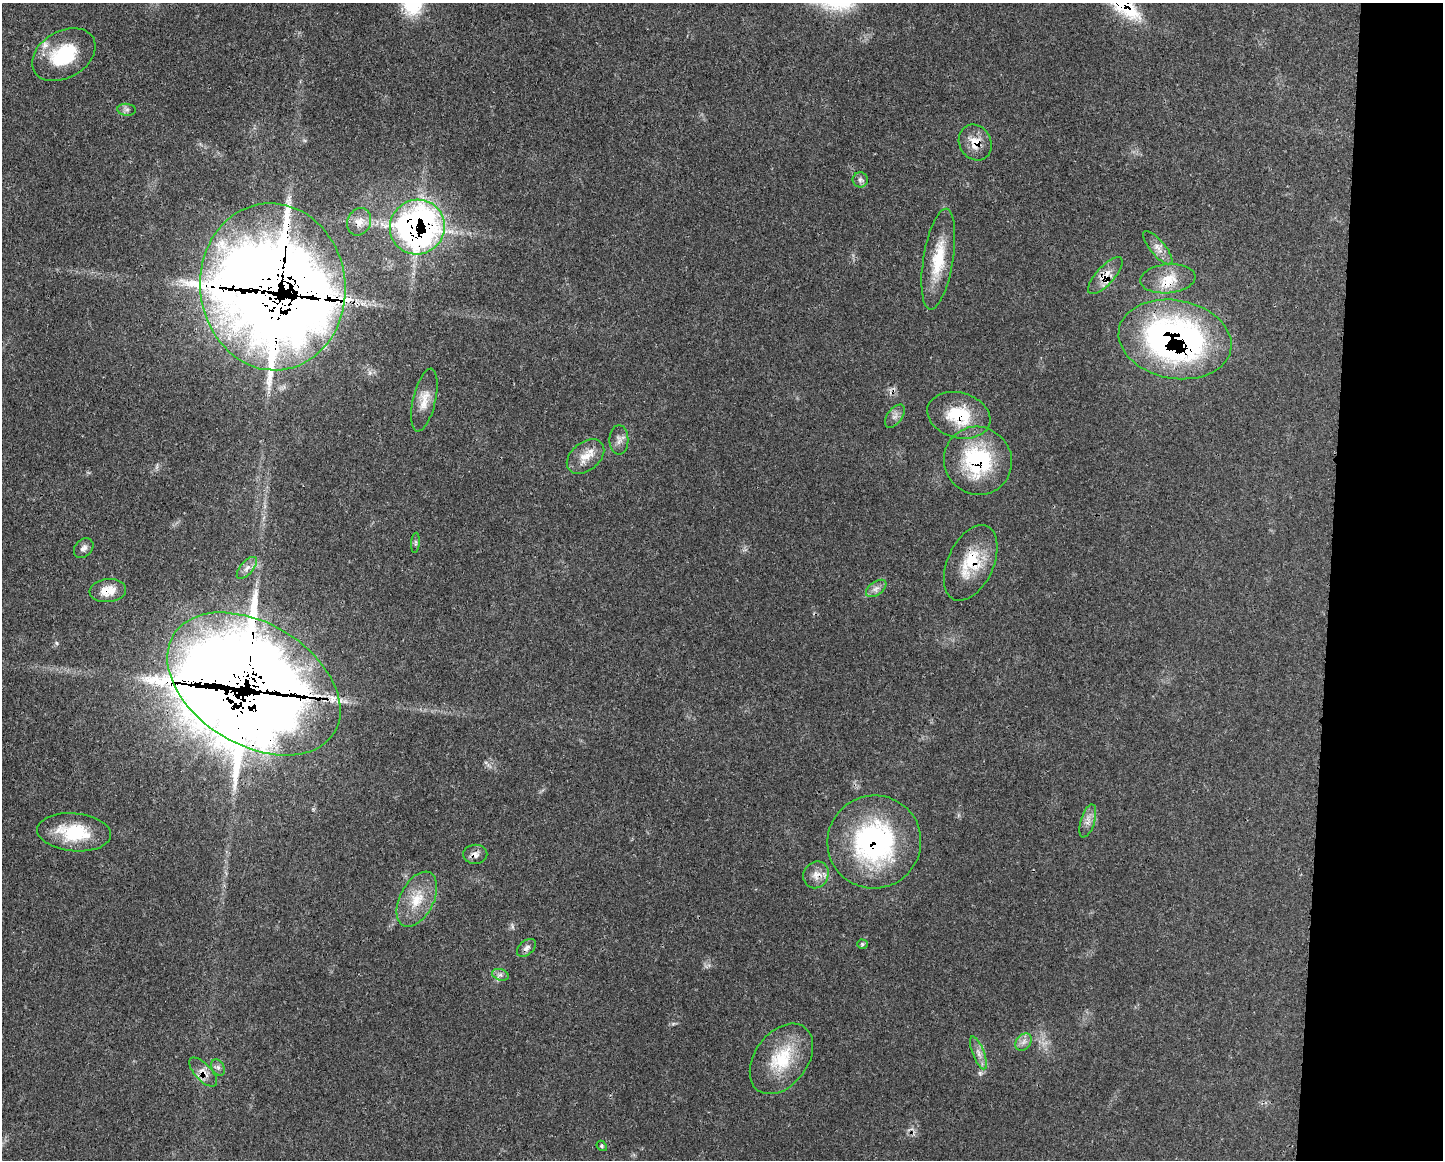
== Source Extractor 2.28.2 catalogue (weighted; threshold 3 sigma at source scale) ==
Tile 9 of 3 x 4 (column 3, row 3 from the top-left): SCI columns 3004-4444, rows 1160-2317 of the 4687 x 4654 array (HDU 1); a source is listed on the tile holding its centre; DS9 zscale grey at full resolution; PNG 1445 x 1162 px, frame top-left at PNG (2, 3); each listed source drawn as its Kron ellipse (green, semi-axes under 4 px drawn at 4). Shown black and unused: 8% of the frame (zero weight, under 3 of 4 exposures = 2% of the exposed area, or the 3 px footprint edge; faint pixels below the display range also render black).
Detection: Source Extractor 2.28.2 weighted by HDU 2 'WHT'; one run over the whole footprint, this tile lists its part. Background 0.0414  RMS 0.0027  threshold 0.0121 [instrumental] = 3 sigma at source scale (4.5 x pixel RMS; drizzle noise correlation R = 1.50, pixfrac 1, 0.05/0.05 arcsec/px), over >= 5 px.
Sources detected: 48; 1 cosmic-ray / hot-pixel residue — neither listed nor drawn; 7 inside a brighter listed object's ellipse — not listed separately; the other 40 listed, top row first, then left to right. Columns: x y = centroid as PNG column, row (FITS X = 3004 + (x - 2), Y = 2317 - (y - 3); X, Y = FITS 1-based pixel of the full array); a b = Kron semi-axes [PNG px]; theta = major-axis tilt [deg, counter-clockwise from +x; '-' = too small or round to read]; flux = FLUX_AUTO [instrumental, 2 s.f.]
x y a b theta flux
64 55 34 23 30 16
127 110 9 6 -5 0.87
975 142 18 16 -61 4.4
860 180 7 7 - 0.93
359 222 14 11 68 2.6
417 227 28 27 - 120
1158 248 21 7 -50 2.2
938 259 51 15 81 11
1105 276 23 9 47 3.5
1168 279 28 14 5 6.1
273 287 83 72 -83 770
1175 339 57 39 -10 100
424 400 32 11 77 4.1
959 415 32 22 -15 13
895 416 13 7 53 1.3
619 440 14 9 -90 1.7
585 457 21 14 39 4.3
978 461 34 33 - 26
415 543 10 4 85 0.51
84 548 11 8 47 1.2
971 563 40 23 65 12
247 568 13 6 49 1.4
876 588 11 6 36 1.3
108 591 18 11 5 4.2
254 684 94 61 -31 960
1088 821 17 7 73 1.9
74 832 37 19 -5 14
874 842 47 46 - 50
475 854 12 9 1 1.5
816 875 14 12 60 2.6
417 899 30 17 63 7.6
862 944 5 4 - 0.43
526 948 11 7 42 1.1
500 975 9 5 -19 0.94
1023 1042 9 7 50 1.3
978 1053 17 5 -68 1.8
781 1059 39 26 53 14
218 1067 9 6 -63 0.86
203 1072 18 8 -46 2.5
602 1146 6 4 -50 0.41
Overlapping masked pixels (flux is a lower limit): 16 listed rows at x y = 975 142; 359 222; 417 227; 1105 276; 1168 279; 273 287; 1175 339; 959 415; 978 461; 971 563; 108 591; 254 684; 874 842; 475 854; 816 875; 203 1072
Unlisted compact peaks at least as high as the median listed source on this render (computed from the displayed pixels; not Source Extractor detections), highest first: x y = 57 643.